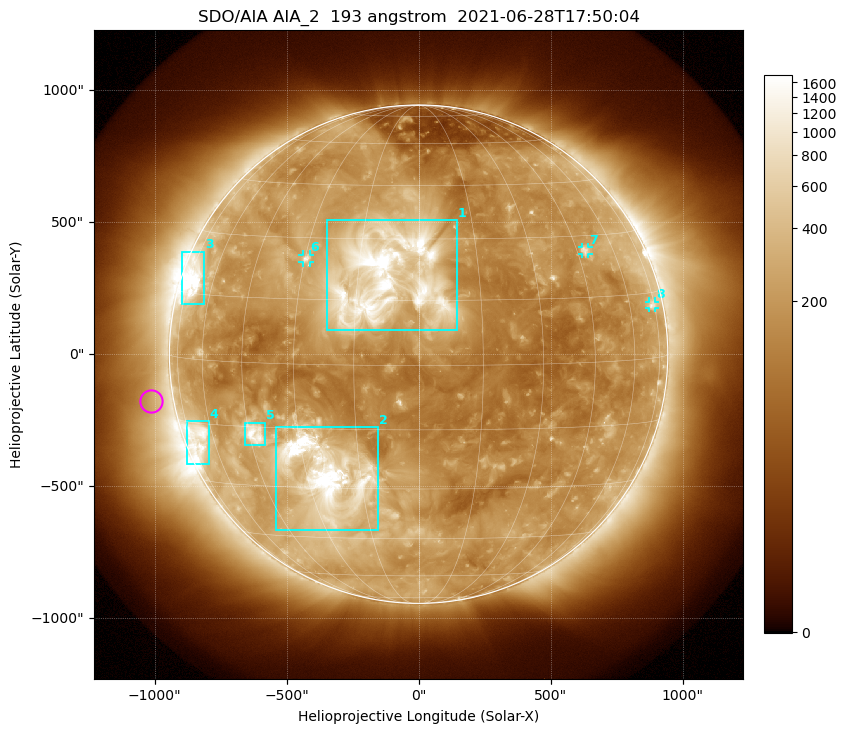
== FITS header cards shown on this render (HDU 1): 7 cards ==
TELESCOP= 'SDO/AIA '           / For AIA: SDO/AIA
INSTRUME= 'AIA_2   '           / For AIA: AIA_ATA1, AIA_ATA2, AIA_ATA3 or AIA_AT
WAVELNTH=                  193 / [angstrom] Wavelength
WAVEUNIT= 'angstrom'           / Wavelength unit: angstrom
DATE-OBS= '2021-06-28T17:50:04.843' / [ISO] Date when observation started; ISO 8
CTYPE1  = 'HPLN-TAN'           / CTYPE1: HPLN
CTYPE2  = 'HPLT-TAN'           / CTYPE2: HPLT

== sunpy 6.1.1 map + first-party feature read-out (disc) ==
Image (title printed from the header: SDO/AIA AIA_2  193 angstrom  2021-06-28T17:50:04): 1024 x 1024 px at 2.4 arcsec/px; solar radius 944 arcsec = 393 px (full disc in frame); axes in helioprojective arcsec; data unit not stated in the header (colour bar unlabelled)
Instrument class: DISC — disc imager (sunpy class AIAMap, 193 A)
Bright regions (active regions / flare kernels): reference = the median radial profile (limb darkening/brightening removed); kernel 9 px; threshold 5 sigma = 390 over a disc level ~176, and >= 1.15x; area >= 12 px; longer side >= 9 px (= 22 arcsec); searched inside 0.97 R_sun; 8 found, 8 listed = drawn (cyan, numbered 1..; 3 of them under ~33 arcsec drawn as corner ticks so the feature stays visible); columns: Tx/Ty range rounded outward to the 5 arcsec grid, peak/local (2 s.f.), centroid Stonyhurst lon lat
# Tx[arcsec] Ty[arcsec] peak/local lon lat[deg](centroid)
1 -350..145 90..510 22 -8 +21
2 -540..-150 -665..-275 19 -24 -27
3 -895..-810 190..390 13 -71 +18
4 -880..-795 -420..-255 6.7 -68 -19
5 -660..-580 -345..-260 9.8 -43 -17
6 -440..-410 345..380 5.1 -30 +25
7 620..645 380..405 4.5 +48 +26
8 870..895 175..200 3.4 +73 +12
Off-limb structures (1.02-1.3 R_sun): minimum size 162 px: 3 found; the strongest spans PA ~50..130 deg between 1.02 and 1.3 R_sun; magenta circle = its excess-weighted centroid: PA ~100 deg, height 1.09 R_sun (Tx ~-1015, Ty ~-175 arcsec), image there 1.5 x the reference